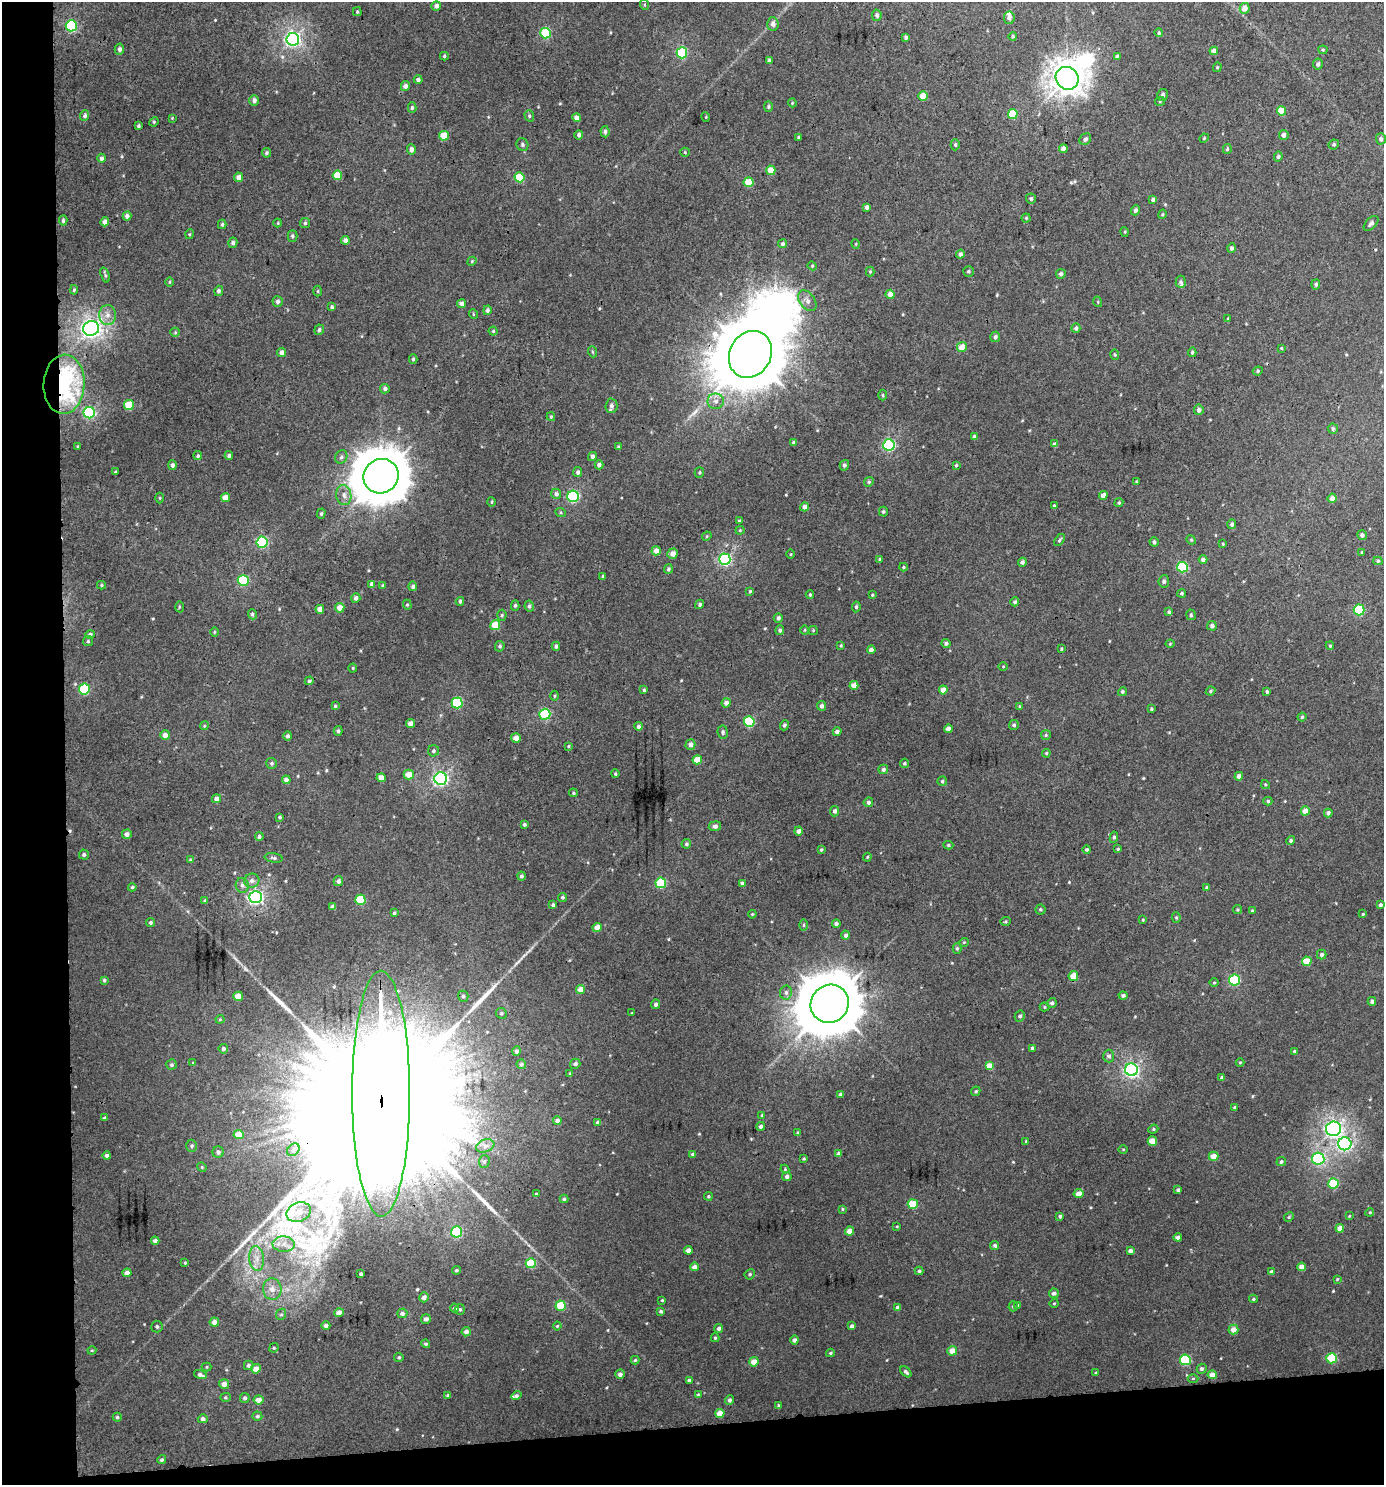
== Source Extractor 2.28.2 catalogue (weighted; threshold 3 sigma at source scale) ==
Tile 7 of 3 x 3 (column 1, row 3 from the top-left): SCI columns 7-1388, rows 5-1487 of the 4199 x 4457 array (HDU 1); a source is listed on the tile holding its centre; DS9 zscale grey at full resolution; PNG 1386 x 1487 px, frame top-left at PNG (2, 2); each listed source drawn as its Kron ellipse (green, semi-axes under 4 px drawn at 4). Shown black and unused: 9% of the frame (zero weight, under 3 of 4 exposures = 1% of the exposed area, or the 3 px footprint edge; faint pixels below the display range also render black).
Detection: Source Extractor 2.28.2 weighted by HDU 2 'WHT'; one run over the whole footprint, this tile lists its part. Background 0.00716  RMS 0.0042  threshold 0.0188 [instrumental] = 3 sigma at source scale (4.5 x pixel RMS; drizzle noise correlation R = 1.50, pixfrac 1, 0.0396/0.0396 arcsec/px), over >= 5 px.
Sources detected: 528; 2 inside a brighter object's white glare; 1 cosmic-ray / hot-pixel residue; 6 long thin detections or spike segments (spike, bleed or trail) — neither listed nor drawn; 3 inside a brighter listed object's ellipse — not listed separately; of the other 516, all 500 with FLUX_AUTO >= 0.35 (the completeness limit of this list) listed and drawn (16 fainter detections not listed), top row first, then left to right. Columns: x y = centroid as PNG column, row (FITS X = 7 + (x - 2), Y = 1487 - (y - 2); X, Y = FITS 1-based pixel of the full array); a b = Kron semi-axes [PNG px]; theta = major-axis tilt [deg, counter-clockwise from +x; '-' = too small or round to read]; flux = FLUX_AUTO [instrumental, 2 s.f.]
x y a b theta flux
645 5 5 3 - 0.39
436 6 5 4 - 1.5
1245 8 5 5 - 3.8
357 12 4 3 - 0.56
877 15 5 4 - 1.2
1009 18 6 5 - 1.6
773 24 7 6 - 1.8
71 26 5 5 - 42
546 33 5 5 - 22
1159 33 4 4 - 0.64
1013 36 4 4 - 0.6
906 37 4 3 - 0.72
293 39 6 6 - 110
119 49 5 4 - 1.3
1323 50 4 4 - 0.51
1214 51 4 4 - 2.6
682 53 5 5 - 32
444 56 4 4 - 0.62
1117 57 4 4 - 1.1
769 60 4 4 - 0.98
1318 64 5 5 - 1.2
1217 67 5 4 - 0.51
1067 78 12 11 - 470
418 80 4 4 - 1.2
405 86 5 4 - 1.3
1163 95 6 5 - 1.2
923 96 5 4 - 5.4
254 100 5 5 - 1.5
1160 101 5 4 - 0.53
792 103 4 4 - 0.42
768 107 5 4 - 0.6
412 108 5 4 - 0.75
1281 111 4 4 - 7.8
1013 114 5 5 - 13
85 116 5 4 - 1
529 116 6 4 -71 0.73
706 117 5 3 - 0.36
172 118 4 3 - 0.35
577 118 4 4 - 2.4
154 122 5 4 - 0.48
138 126 3 3 - 0.64
605 132 6 4 -85 0.99
579 135 4 4 - 1.1
1284 135 5 5 - 1.5
444 136 5 5 - 6.4
798 137 4 3 - 0.45
1204 138 5 4 - 0.46
1085 139 6 5 - 1.1
1381 139 5 5 - 1.3
522 144 6 5 - 0.93
1334 144 5 5 - 0.81
955 145 5 4 - 0.74
411 149 5 4 - 1.7
1063 149 4 4 - 2.3
1227 149 5 4 - 0.5
685 152 5 4 - 0.54
266 153 4 4 - 0.83
1278 157 5 4 - 0.82
101 158 4 4 - 1.2
771 170 5 4 - 6.1
337 175 5 4 - 8.2
239 177 5 4 - 2.5
519 177 5 5 - 11
749 182 5 5 - 8.8
1031 199 5 5 - 0.78
1153 200 4 4 - 0.91
867 207 4 3 - 1.3
1135 210 5 4 - 1.2
1162 214 5 4 - 0.48
127 216 4 4 - 1.6
1026 218 4 4 - 0.51
63 220 5 4 - 0.91
105 222 4 4 - 2.7
278 223 4 4 - 0.39
305 223 5 5 - 0.69
1371 223 9 5 45 1.5
222 224 5 3 - 0.68
1125 232 5 3 - 0.38
190 234 5 3 - 0.42
292 236 5 5 - 0.89
345 240 4 4 - 1.7
233 243 5 4 - 1.1
783 244 4 4 - 0.98
856 244 5 3 - 0.35
1232 248 5 4 - 1.2
960 254 4 4 - 1.3
472 261 5 3 - 0.44
812 266 4 4 - 0.47
870 271 5 4 - 0.48
968 271 5 5 - 0.71
1061 274 5 5 - 1.1
105 275 8 3 -73 0.73
170 282 5 3 - 0.42
1181 282 6 5 - 0.91
1316 284 5 4 - 0.86
74 290 4 4 - 0.53
219 291 5 4 - 0.98
318 291 5 3 - 0.41
890 294 5 4 - 2.9
278 301 5 5 - 1.2
807 301 11 7 -55 2.5
1098 302 5 3 - 0.38
462 304 4 4 - 1.8
332 307 4 4 - 0.83
487 310 5 4 - 1.1
473 314 5 3 - 0.35
108 315 10 8 88 2.8
1228 318 4 3 - 0.37
91 328 8 7 - 180
1076 328 4 4 - 0.98
319 330 5 4 - 1.1
493 331 4 4 - 0.55
175 332 5 4 - 0.49
995 337 5 5 - 1.1
962 347 5 4 - 4.8
1281 348 4 3 - 0.42
282 352 4 4 - 1.9
593 352 5 3 - 0.5
1192 352 5 4 - 0.67
750 354 24 20 60 5100
1115 355 5 4 - 0.54
413 359 4 3 - 0.63
1258 371 5 4 - 0.64
64 384 29 20 87 82
385 389 5 4 - 1.3
883 395 5 3 - 0.49
716 401 8 7 - 2
129 405 5 5 - 12
611 406 7 6 - 1.4
1199 410 5 5 - 1.6
89 413 6 5 - 47
551 417 4 4 - 0.46
1333 429 5 5 - 0.93
974 437 4 4 - 0.91
794 443 4 4 - 1.4
1055 444 4 4 - 1.6
889 445 6 5 - 53
77 446 3 3 - 0.4
619 447 4 4 - 0.47
198 456 4 4 - 0.62
229 456 4 4 - 0.93
592 456 4 4 - 1.3
341 457 7 5 63 1.1
172 465 5 4 - 1.3
599 465 4 4 - 1.5
844 465 5 4 - 1.1
956 465 4 3 - 0.56
115 472 3 3 - 0.55
578 472 5 4 - 1.1
699 472 5 4 - 0.56
381 476 18 17 - 1800
1136 481 4 3 - 0.39
869 482 5 4 - 0.68
556 494 5 5 - 1.4
344 495 10 7 -82 2.4
1103 495 4 4 - 2.8
573 496 6 5 - 48
160 498 5 3 - 0.4
225 498 4 4 - 4.4
1332 498 5 4 - 2.5
492 502 5 3 - 0.47
1119 503 5 4 - 0.54
1054 506 3 3 - 0.45
805 507 4 4 - 2
883 512 5 4 - 0.64
561 513 5 3 - 0.46
321 514 5 4 - 0.64
739 521 4 3 - 0.62
1232 524 5 4 - 0.98
740 530 4 4 - 0.48
1362 535 5 5 - 1.5
707 536 5 4 - 0.46
1059 540 7 3 56 0.68
1191 540 5 4 - 0.47
262 542 5 5 - 38
1154 542 5 4 - 0.97
1223 544 3 3 - 0.43
656 551 5 4 - 2.9
1362 552 4 3 - 0.38
673 554 5 5 - 2.4
791 554 5 3 - 0.37
725 559 6 5 - 63
880 559 4 3 - 0.78
1203 560 4 4 - 1.8
1378 561 4 4 - 0.62
1022 562 4 4 - 1.3
903 567 4 4 - 0.45
1182 567 5 5 - 24
668 569 5 4 - 0.81
603 576 4 3 - 0.4
243 580 5 5 - 29
1164 581 6 5 - 1
372 584 4 4 - 2.1
101 585 4 4 - 0.52
383 586 4 4 - 0.8
413 586 5 4 - 1.2
750 591 4 4 - 0.47
1182 593 4 4 - 0.7
810 595 4 3 - 0.54
872 595 4 3 - 0.45
356 598 5 4 - 1.5
460 601 4 3 - 0.67
1015 602 4 4 - 1
700 604 5 4 - 0.87
407 605 5 4 - 0.51
515 605 5 4 - 0.71
529 606 5 4 - 0.89
179 607 5 3 - 0.48
856 607 5 4 - 0.75
340 608 5 4 - 3.9
320 609 4 4 - 3.5
1359 610 5 5 - 27
1169 612 4 3 - 0.72
252 614 5 4 - 0.79
502 615 5 4 - 0.67
1191 615 5 4 - 0.7
778 618 5 4 - 1.2
495 625 5 5 - 9.6
1212 626 5 5 - 1.6
780 630 5 4 - 0.73
805 630 5 3 - 0.35
813 630 4 4 - 0.45
214 632 5 3 - 0.37
90 634 5 4 - 1.2
88 641 5 5 - 0.61
946 643 4 4 - 1.3
1170 644 4 4 - 0.41
841 645 4 3 - 0.47
500 646 5 4 - 0.9
556 646 4 4 - 0.93
1330 646 4 3 - 0.49
1061 649 4 3 - 0.45
871 650 4 4 - 2.1
1003 666 5 3 - 0.37
353 668 4 4 - 0.47
309 681 4 4 - 0.79
854 685 4 4 - 3.4
84 689 5 5 - 24
644 690 4 4 - 0.61
943 690 4 4 - 3.5
1210 691 5 3 - 0.57
1122 692 4 4 - 0.72
1267 692 4 4 - 0.88
555 696 5 3 - 0.42
457 703 5 5 - 26
726 703 4 4 - 2
335 706 4 4 - 0.57
821 706 5 4 - 1.5
1019 706 4 3 - 0.44
1151 709 4 3 - 0.48
545 714 5 5 - 33
1302 717 4 4 - 0.62
749 721 5 5 - 22
410 723 4 4 - 2.3
784 725 5 4 - 0.94
1014 725 5 5 - 0.94
204 726 4 3 - 0.39
638 726 4 4 - 1.3
948 729 4 4 - 2.2
338 731 5 4 - 0.8
723 732 6 5 - 1.1
837 732 4 4 - 1.5
165 735 5 5 - 2.5
1046 735 5 5 - 0.62
288 736 5 4 - 1.1
516 738 5 5 - 2.7
690 744 5 5 - 1.9
568 746 3 3 - 0.45
433 751 5 5 - 0.86
1046 753 4 4 - 0.49
697 760 5 4 - 5.5
271 763 5 5 - 0.82
904 763 4 4 - 0.59
883 769 5 4 - 1
615 774 4 3 - 0.48
409 775 5 5 - 5.1
1239 776 4 4 - 1.7
381 778 4 4 - 3.8
441 779 6 6 - 96
286 780 4 4 - 2
942 781 5 4 - 0.71
1265 784 4 3 - 0.46
573 793 4 3 - 0.54
216 799 4 4 - 1.9
1268 801 4 4 - 0.61
868 802 5 4 - 1.1
835 811 5 4 - 1.3
1305 811 4 4 - 4.8
1328 813 4 4 - 1.3
280 817 4 3 - 0.57
524 824 4 3 - 0.77
715 826 6 5 - 1.4
799 831 4 4 - 2
127 834 5 4 - 1.7
259 837 4 4 - 0.87
1114 837 5 4 - 0.78
1291 841 4 4 - 0.94
686 844 5 4 - 0.75
948 845 5 4 - 0.64
1118 849 4 3 - 0.48
821 850 3 3 - 0.61
1087 850 4 4 - 0.77
84 855 5 5 - 0.83
867 857 4 3 - 0.45
274 858 9 4 -9 1
190 860 4 4 - 0.48
521 876 4 4 - 0.95
252 881 7 7 - 1.7
338 881 5 4 - 1.3
661 883 5 5 - 22
742 883 4 4 - 1.4
242 885 7 6 - 1.4
132 887 4 3 - 0.76
1207 888 4 4 - 0.89
256 897 6 6 - 100
562 897 4 4 - 0.75
360 900 5 5 - 15
205 901 4 3 - 0.73
553 905 4 4 - 0.8
1381 905 3 3 - 0.87
332 907 4 4 - 1.6
1040 909 5 5 - 0.67
1237 910 4 4 - 0.5
1252 910 4 3 - 0.43
394 913 4 3 - 0.67
752 914 4 3 - 0.45
1363 914 4 3 - 0.44
1176 917 5 4 - 0.56
1143 920 4 3 - 0.43
1006 921 5 4 - 0.53
151 923 4 4 - 0.8
836 924 4 4 - 1.2
804 925 6 4 90 0.54
597 927 4 4 - 3.4
846 935 4 4 - 1.1
964 942 4 4 - 0.47
957 948 5 4 - 0.75
1322 955 5 4 - 1.3
1307 961 5 4 - 7.2
1073 976 5 4 - 6.1
104 980 4 3 - 0.64
1235 980 5 5 - 28
1214 983 5 3 - 0.44
581 989 4 4 - 4
786 992 7 6 - 1.3
1123 995 4 4 - 1.2
238 996 5 4 - 6.4
463 996 5 5 - 0.94
1372 1001 4 4 - 1.4
1052 1003 5 4 - 1.1
656 1004 5 4 - 1.2
830 1004 20 18 46 3300
1044 1007 5 4 - 0.52
501 1013 5 5 - 0.79
632 1013 3 3 - 0.35
1020 1016 5 5 - 0.98
220 1019 4 4 - 0.43
1032 1048 4 3 - 0.66
223 1049 5 5 - 1.1
517 1051 4 4 - 1.1
1294 1051 3 3 - 0.41
1109 1056 6 5 - 1.3
1240 1062 4 3 - 0.38
193 1063 4 4 - 0.38
521 1064 5 4 - 0.74
575 1064 5 5 - 1.2
171 1065 5 5 - 0.76
989 1066 4 4 - 5.9
1131 1070 6 6 - 99
570 1073 3 3 - 0.51
1222 1077 4 4 - 0.94
976 1091 5 4 - 0.7
381 1094 123 29 -90 90000
841 1094 4 4 - 0.94
1235 1107 4 3 - 0.64
762 1115 4 4 - 0.52
104 1118 4 3 - 0.54
557 1121 4 4 - 2
598 1122 4 3 - 1.6
761 1126 4 4 - 1.4
1153 1129 5 4 - 0.54
1334 1129 7 7 - 120
798 1133 4 4 - 0.71
239 1135 5 4 - 5
1026 1141 4 3 - 0.41
1152 1141 5 4 - 5.3
1345 1144 6 6 - 88
192 1146 6 5 - 0.99
485 1146 9 6 20 1.9
1123 1149 4 3 - 0.36
293 1150 7 5 46 0.96
218 1152 5 5 - 1.2
693 1154 3 3 - 0.8
839 1154 4 4 - 1.4
107 1156 4 4 - 1.3
1214 1156 5 4 - 4.5
804 1159 4 3 - 0.46
1318 1159 6 6 - 52
484 1161 6 5 - 0.84
1281 1162 5 4 - 0.8
202 1167 5 4 - 0.49
785 1169 4 4 - 0.44
787 1176 5 4 - 1.5
1333 1183 5 5 - 15
1178 1190 4 4 - 1.1
536 1194 4 4 - 0.57
1078 1194 5 4 - 3.2
708 1196 4 4 - 0.54
564 1199 4 4 - 0.81
913 1204 5 5 - 12
843 1209 4 3 - 0.46
299 1212 12 9 22 3.8
1370 1212 4 3 - 0.41
1060 1216 4 3 - 0.9
1349 1216 4 3 - 0.36
1289 1217 5 4 - 0.52
897 1226 3 3 - 0.37
1340 1228 4 4 - 3.4
849 1231 4 4 - 3.9
456 1232 5 5 - 34
1178 1237 4 4 - 2
155 1241 4 4 - 1.6
284 1244 11 7 -2 3.3
995 1245 4 4 - 0.91
688 1250 4 4 - 2.7
1130 1251 4 4 - 1.6
257 1258 12 7 -85 3.2
185 1263 4 3 - 0.43
531 1263 5 5 - 15
694 1267 4 4 - 2.3
1302 1267 4 4 - 3.7
456 1270 4 4 - 0.8
919 1271 4 4 - 0.77
1271 1272 4 4 - 1.1
127 1273 4 4 - 2.2
361 1274 3 3 - 0.88
750 1274 5 5 - 0.72
1337 1279 4 3 - 0.4
272 1289 11 9 -84 3.6
1054 1293 5 5 - 1.4
424 1297 5 5 - 1.8
1253 1299 4 3 - 0.6
662 1300 3 3 - 0.43
1054 1303 4 4 - 0.44
1018 1305 4 3 - 0.48
561 1306 5 5 - 13
1013 1306 5 4 - 0.69
898 1307 4 4 - 1.3
454 1308 4 4 - 1.1
460 1309 5 5 - 0.87
661 1311 4 3 - 0.73
339 1313 5 4 - 3.2
402 1313 5 5 - 1.4
281 1314 6 5 - 0.73
426 1319 5 4 - 1.5
214 1322 4 4 - 2.1
326 1325 4 4 - 1.2
157 1326 6 5 - 0.93
557 1326 4 4 - 0.5
852 1326 4 4 - 1.4
719 1328 4 4 - 1.1
1233 1330 5 5 - 3.7
466 1332 4 4 - 1.7
715 1338 4 3 - 0.54
794 1340 4 4 - 1.6
426 1344 4 4 - 0.78
274 1348 5 4 - 0.51
92 1350 4 4 - 0.4
952 1351 5 5 - 4.5
830 1353 4 3 - 0.57
399 1357 4 4 - 0.69
1331 1358 5 5 - 16
635 1360 4 4 - 0.54
1185 1360 5 5 - 24
754 1362 4 4 - 5.1
249 1365 5 5 - 1
206 1367 5 4 - 0.44
256 1369 5 4 - 3.5
1202 1369 5 5 - 1
906 1372 7 4 -45 1.1
1096 1373 3 3 - 0.67
620 1374 4 4 - 1.6
200 1375 6 4 -18 1.3
1212 1375 4 4 - 3.8
1193 1378 5 3 - 0.48
689 1380 4 4 - 1.1
224 1384 5 5 - 2.7
698 1394 4 3 - 0.44
448 1395 4 3 - 0.86
516 1396 5 4 - 0.92
225 1397 5 4 - 0.58
245 1398 5 5 - 1
258 1400 5 4 - 3.3
729 1400 5 4 - 1.1
779 1405 3 3 - 0.54
720 1413 4 4 - 5.8
257 1416 5 4 - 0.92
117 1417 4 4 - 0.69
203 1419 5 4 - 1.2
162 1460 5 4 - 0.82
Overlapping masked pixels (flux is a lower limit): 4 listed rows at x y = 750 354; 64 384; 830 1004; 381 1094